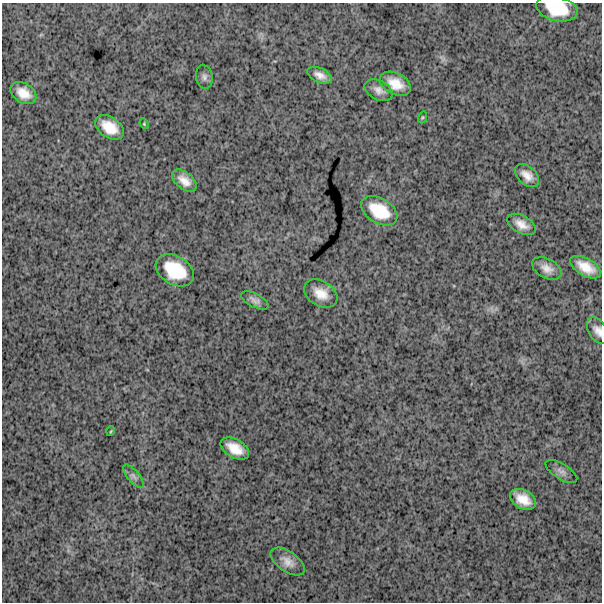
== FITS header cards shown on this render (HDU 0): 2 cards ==
NAXIS1  =                  600
NAXIS2  =                  600

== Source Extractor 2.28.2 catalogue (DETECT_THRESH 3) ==
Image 600 x 600 px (HDU 0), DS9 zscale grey, 1 PNG px = 1 image px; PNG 604 x 604 px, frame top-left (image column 1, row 600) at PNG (2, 3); each listed source drawn as its Kron ellipse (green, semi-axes under 4 px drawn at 4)
Background 1780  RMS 240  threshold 714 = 3 sigma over >= 5 px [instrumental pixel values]
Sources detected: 25; all 25 listed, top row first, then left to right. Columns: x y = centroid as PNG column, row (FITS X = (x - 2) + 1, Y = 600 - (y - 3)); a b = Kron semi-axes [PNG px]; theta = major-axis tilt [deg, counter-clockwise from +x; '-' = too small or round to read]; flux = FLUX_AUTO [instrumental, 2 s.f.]
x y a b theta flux
557 9 21 12 -13 510000
320 75 13 7 -24 130000
204 77 12 8 -79 63000
395 84 16 10 -27 270000
379 90 15 9 -27 120000
23 93 14 9 -31 220000
422 117 6 4 70 18000
144 124 5 3 - 15000
109 127 16 10 -33 310000
527 175 14 9 -40 150000
184 181 14 8 -39 160000
379 211 20 12 -31 470000
521 224 15 8 -28 170000
586 267 17 8 -30 270000
547 268 16 9 -28 150000
175 270 20 14 -30 620000
321 294 18 12 -31 250000
255 300 15 7 -27 81000
598 331 15 9 -58 120000
111 431 5 3 - 14000
235 448 15 9 -30 260000
561 471 18 7 -32 79000
133 476 14 6 -49 71000
523 499 14 9 -28 240000
288 562 19 10 -34 150000
At the frame edge (FLAGS 8, measured only in part): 2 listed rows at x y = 557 9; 598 331